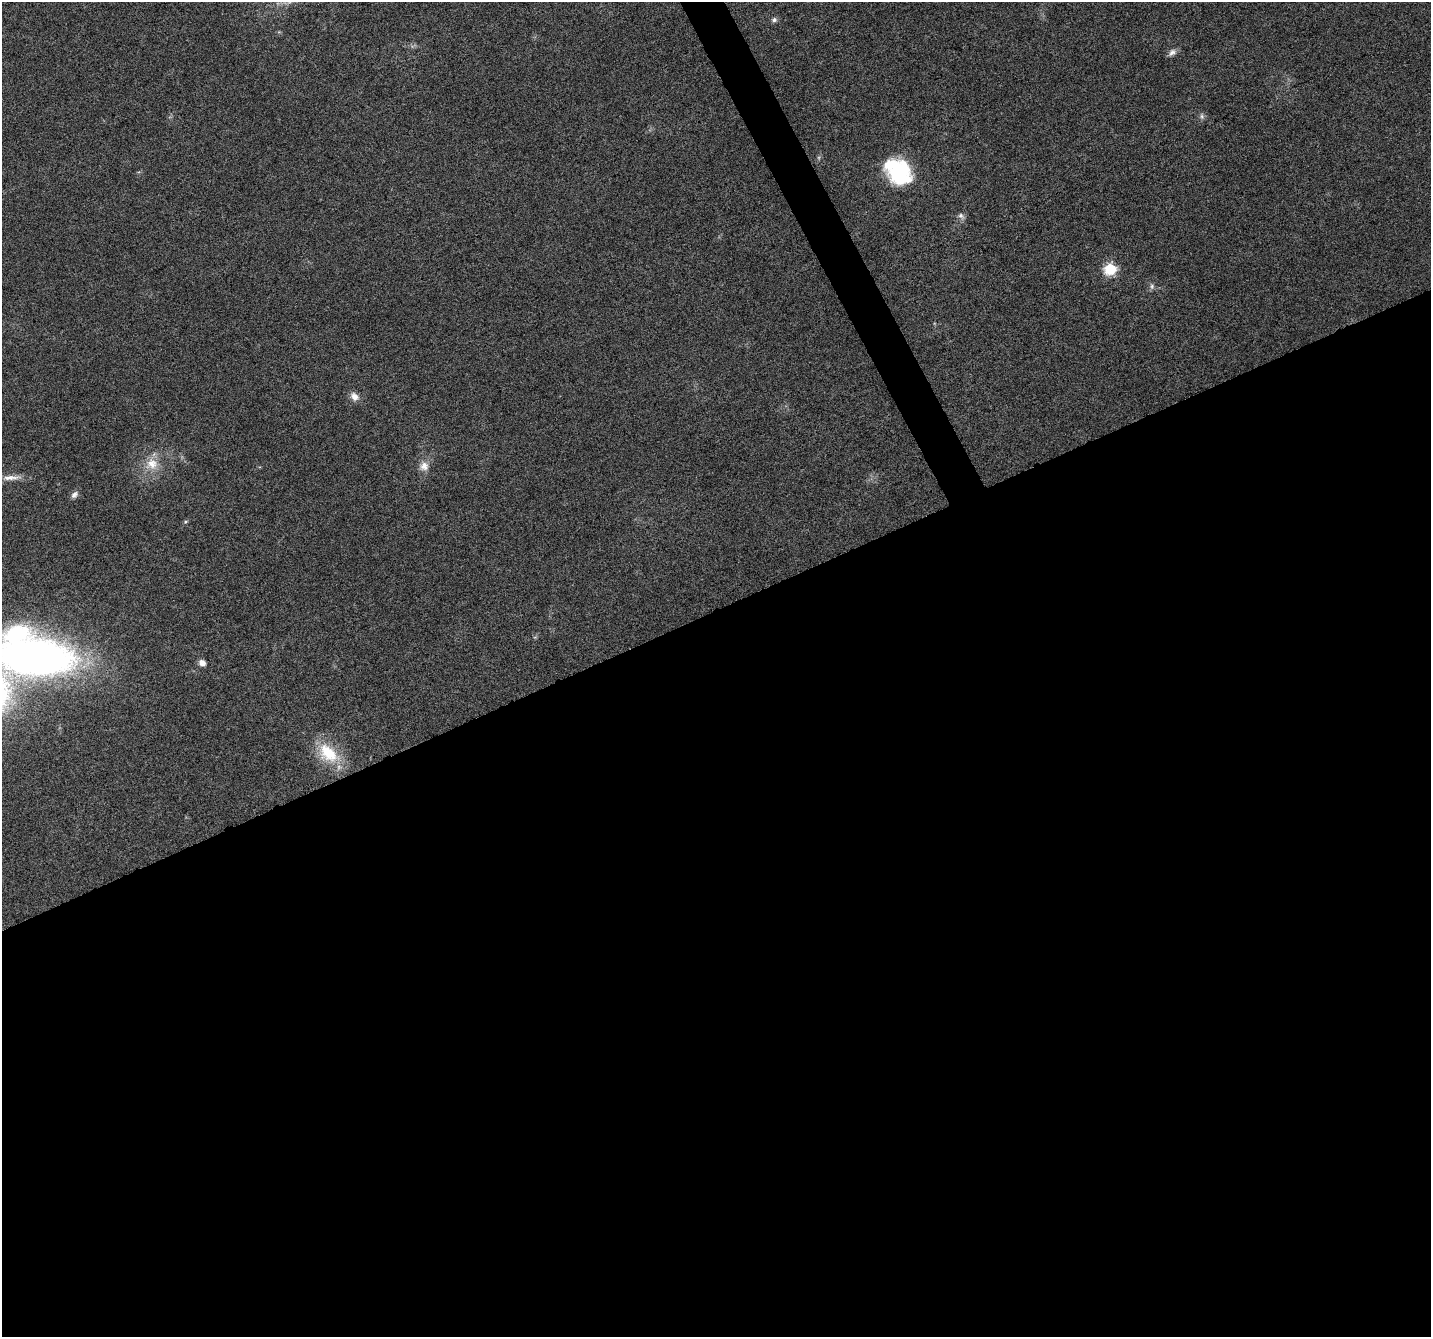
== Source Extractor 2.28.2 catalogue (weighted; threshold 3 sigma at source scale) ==
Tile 15 of 4 x 4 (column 3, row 4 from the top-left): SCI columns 2859-4287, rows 154-1488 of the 5715 x 5588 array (HDU 1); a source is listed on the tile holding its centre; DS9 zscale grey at full resolution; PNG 1433 x 1339 px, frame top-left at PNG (2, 2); no overlay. Shown black and unused: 56% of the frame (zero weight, under 4 of 8 exposures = <1% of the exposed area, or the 3 px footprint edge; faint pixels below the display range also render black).
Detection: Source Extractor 2.28.2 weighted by HDU 2 'WHT'; one run over the whole footprint, this tile lists its part. Background 0.0422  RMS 0.0029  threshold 0.0118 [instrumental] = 3 sigma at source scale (4.09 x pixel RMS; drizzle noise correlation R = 1.36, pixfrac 0.8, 0.0396/0.0396 arcsec/px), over >= 5 px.
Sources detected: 17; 1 inside a brighter listed object's ellipse — not listed separately; the other 16 listed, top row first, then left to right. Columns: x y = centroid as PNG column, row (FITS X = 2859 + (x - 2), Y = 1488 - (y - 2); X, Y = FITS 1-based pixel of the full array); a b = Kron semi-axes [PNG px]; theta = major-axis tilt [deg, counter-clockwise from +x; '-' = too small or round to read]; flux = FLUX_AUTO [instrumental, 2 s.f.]
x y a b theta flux
774 20 7 6 - 0.73
1172 52 12 7 37 1.2
1202 116 8 6 -49 0.73
898 171 30 22 -45 23
961 216 10 7 -45 0.9
1110 269 6 6 - 28
1152 286 8 6 77 0.75
354 396 12 9 -43 1.8
152 464 19 17 17 5.5
424 466 13 13 - 2.4
11 478 28 7 3 2.7
74 495 11 7 43 1.1
185 522 6 4 46 0.38
36 657 70 33 -6 170
202 663 7 6 - 1.8
328 753 33 21 -41 11
Isophote crosses this tile's border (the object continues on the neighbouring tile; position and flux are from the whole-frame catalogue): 1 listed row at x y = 36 657